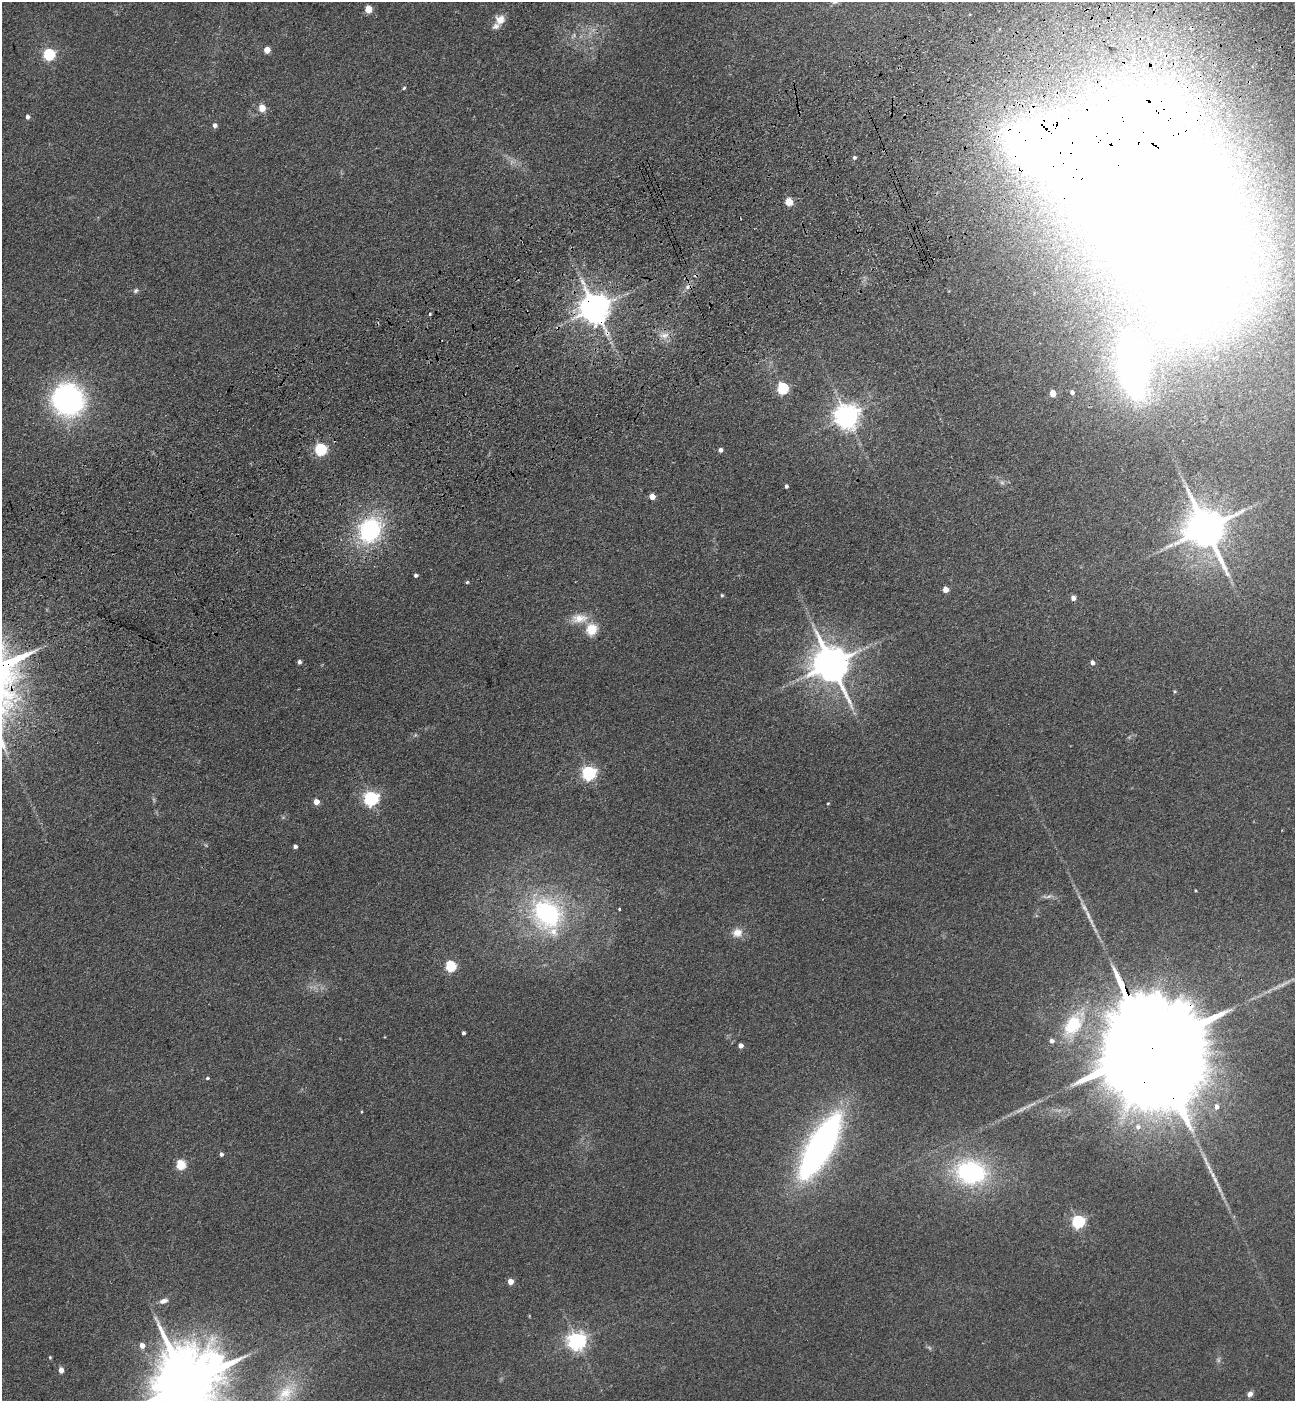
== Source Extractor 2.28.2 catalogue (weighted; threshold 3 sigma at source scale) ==
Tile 10 of 4 x 4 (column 2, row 3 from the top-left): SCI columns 1639-2931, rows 1512-2910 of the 5732 x 5819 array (HDU 1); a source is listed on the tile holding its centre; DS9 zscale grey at full resolution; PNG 1297 x 1403 px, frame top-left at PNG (2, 2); no overlay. Shown black and unused: <1% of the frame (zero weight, under 3 of 4 exposures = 6% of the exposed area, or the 3 px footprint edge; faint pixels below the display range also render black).
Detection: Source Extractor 2.28.2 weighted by HDU 2 'WHT'; one run over the whole footprint, this tile lists its part. Background 0.192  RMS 0.0084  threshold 0.038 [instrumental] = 3 sigma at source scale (4.5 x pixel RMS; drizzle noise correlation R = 1.50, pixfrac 1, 0.05/0.05 arcsec/px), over >= 5 px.
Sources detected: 84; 3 too faint to see at this stretch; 4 inside a brighter object's white glare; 2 cosmic-ray / hot-pixel residue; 3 long thin detections or spike segments (spike, bleed or trail) — not listed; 3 inside a brighter listed object's ellipse — not listed separately; the other 69 listed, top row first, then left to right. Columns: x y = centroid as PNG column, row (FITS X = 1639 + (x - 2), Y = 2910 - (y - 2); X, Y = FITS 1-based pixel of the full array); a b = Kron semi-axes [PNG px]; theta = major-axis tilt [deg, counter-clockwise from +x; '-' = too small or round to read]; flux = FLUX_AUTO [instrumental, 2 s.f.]
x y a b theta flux
368 9 5 5 - 19
500 20 12 11 - 8.3
267 50 5 4 - 12
49 54 6 5 - 96
404 88 5 4 - 1
262 108 6 5 - 13
28 117 5 5 - 2.7
215 125 5 5 - 3.2
854 157 5 5 - 1.8
789 202 5 5 - 22
1161 205 126 75 -67 3900
136 291 7 5 45 1.8
595 308 9 8 - 1500
430 314 3 3 - 2.7
664 335 14 8 9 6.5
1132 366 78 39 -83 350
782 388 6 5 - 79
1072 392 5 5 - 2.7
1053 393 5 4 - 13
64 397 35 22 60 130
846 416 8 8 - 830
320 449 6 5 - 100
720 450 5 4 - 3.2
1002 483 7 4 -2 1.8
786 486 4 3 - 2
652 497 4 4 - 9.4
1205 528 13 10 -62 3100
370 530 28 23 64 91
416 575 4 4 - 2
467 582 4 4 - 1
946 590 4 4 - 8.9
722 595 4 4 - 0.99
1073 598 5 5 - 4.4
579 618 23 12 3 13
592 629 15 14 - 15
299 662 4 4 - 2.4
1092 663 4 4 - 3.6
831 664 12 10 -64 2500
1174 691 5 4 - 0.89
588 773 6 6 - 190
371 798 6 6 - 220
316 802 4 4 - 8.9
828 803 4 2 - 0.72
295 847 4 3 - 2.5
620 909 3 3 - 4.8
547 913 40 34 -48 120
737 933 13 11 23 8.3
450 966 5 5 - 68
1073 1025 30 19 59 41
463 1033 4 3 - 1.9
741 1046 4 4 - 4.6
1152 1049 73 21 -67 49000
207 1078 4 4 - 1.2
1216 1107 7 6 - 4.2
1138 1127 8 8 - 5.1
820 1146 62 20 60 320
221 1154 4 4 - 2.4
181 1165 5 5 - 47
971 1172 36 28 -13 110
1078 1222 6 6 - 150
510 1282 4 4 - 9.6
163 1301 11 6 16 4.4
577 1341 7 7 - 400
142 1346 5 5 - 6.6
50 1357 4 4 - 0.87
61 1370 5 4 - 5.7
187 1385 23 16 -72 9200
285 1393 38 20 49 38
1250 1394 7 6 - 3.2
Overlapping masked pixels (flux is a lower limit): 4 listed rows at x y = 1161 205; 595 308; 370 530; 1152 1049
Isophote crosses this tile's border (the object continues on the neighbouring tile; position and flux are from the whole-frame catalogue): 2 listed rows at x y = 187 1385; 285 1393